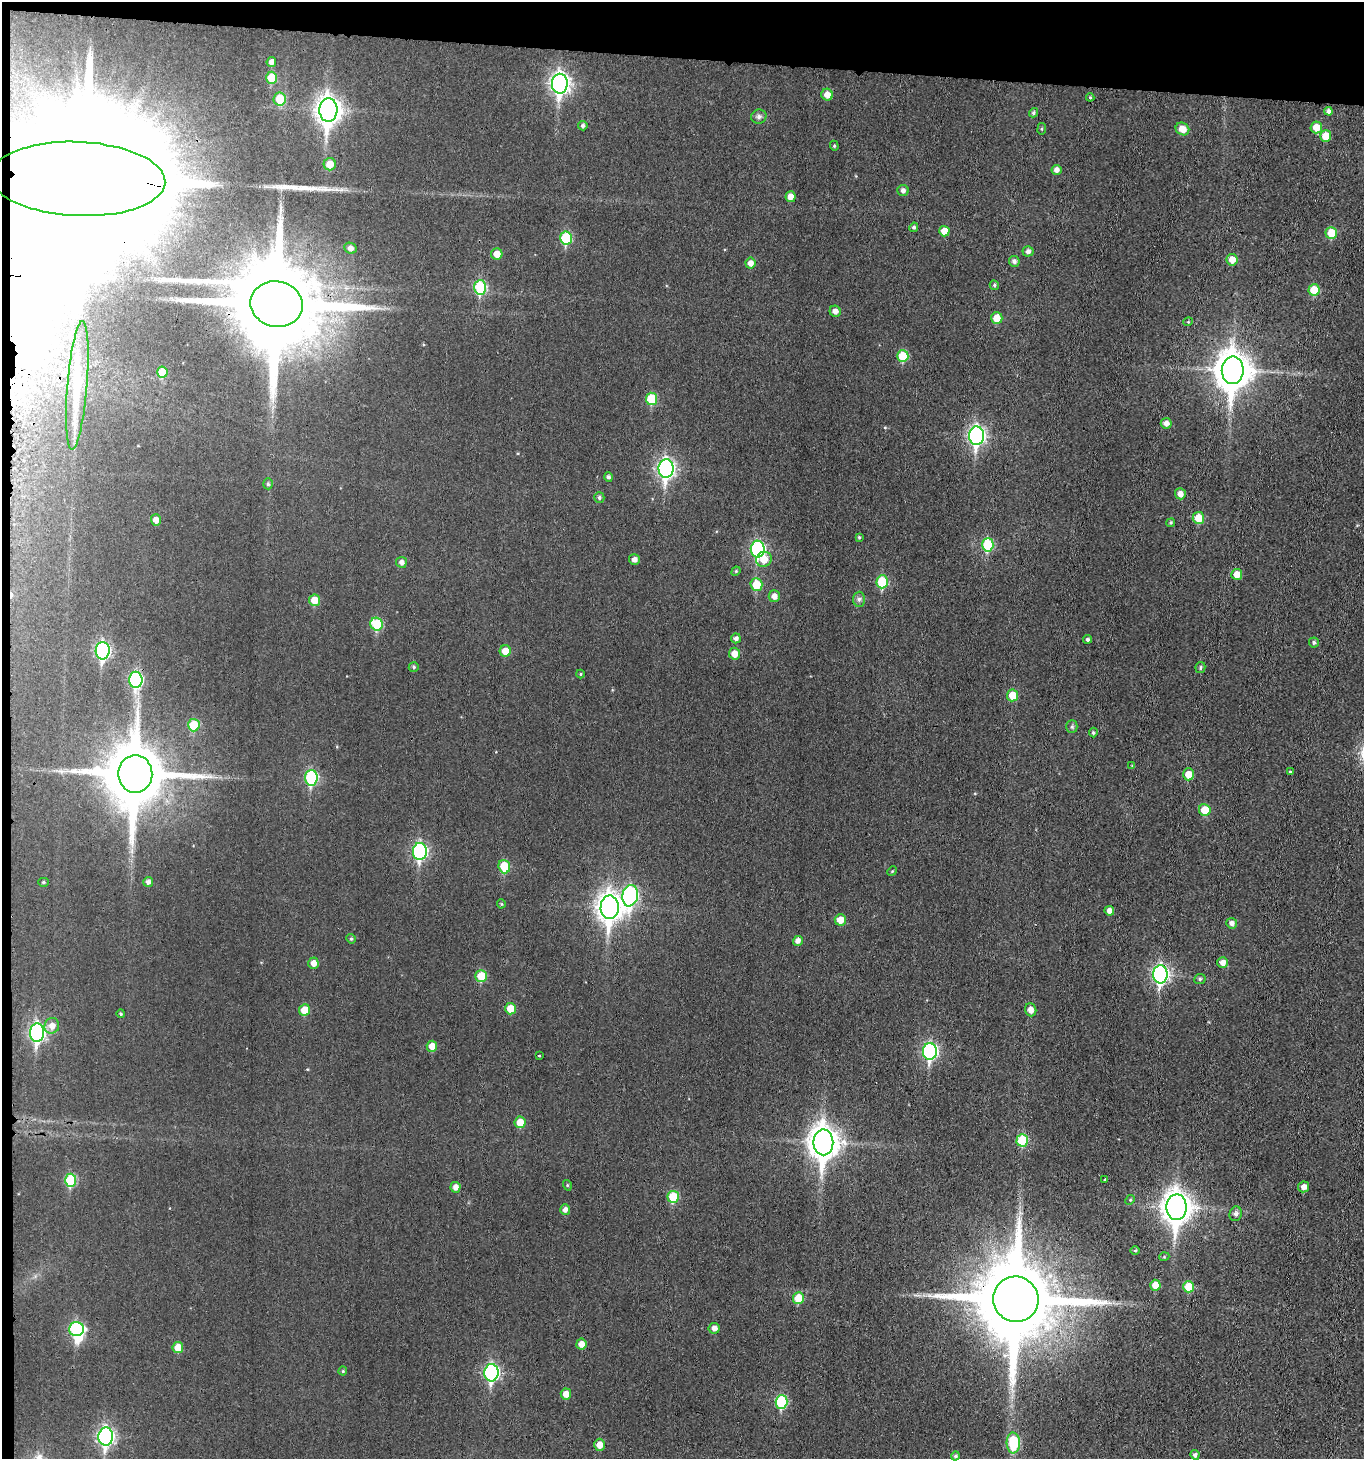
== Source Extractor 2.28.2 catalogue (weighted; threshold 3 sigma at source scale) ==
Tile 1 of 3 x 3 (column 1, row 1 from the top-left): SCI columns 222-1583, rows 2922-4378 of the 4469 x 4387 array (HDU 1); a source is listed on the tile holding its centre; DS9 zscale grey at full resolution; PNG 1366 x 1461 px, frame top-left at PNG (2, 2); each listed source drawn as its Kron ellipse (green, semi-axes under 4 px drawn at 4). Shown black and unused: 5% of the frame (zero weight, under 3 of 4 exposures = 6% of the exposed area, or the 3 px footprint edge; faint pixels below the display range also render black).
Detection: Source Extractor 2.28.2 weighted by HDU 2 'WHT'; one run over the whole footprint, this tile lists its part. Background 0.038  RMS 0.0066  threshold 0.0297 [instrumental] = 3 sigma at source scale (4.5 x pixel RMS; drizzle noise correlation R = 1.50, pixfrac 1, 0.05/0.05 arcsec/px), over >= 5 px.
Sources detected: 151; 3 inside a brighter object's white glare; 1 cosmic-ray / hot-pixel residue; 1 long thin detection or spike segment (spike, bleed or trail) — neither listed nor drawn; the other 146 listed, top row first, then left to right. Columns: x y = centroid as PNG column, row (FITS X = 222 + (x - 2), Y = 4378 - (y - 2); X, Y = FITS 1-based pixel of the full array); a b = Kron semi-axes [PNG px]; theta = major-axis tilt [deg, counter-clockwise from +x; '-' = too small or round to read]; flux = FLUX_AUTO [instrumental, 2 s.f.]
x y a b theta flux
271 62 5 4 - 3
271 78 6 5 - 16
560 84 10 8 90 270
827 95 6 5 - 5.2
1090 97 4 4 - 0.71
280 99 7 6 - 17
328 110 12 9 87 520
1329 111 4 4 - 2.2
1033 113 5 4 - 1.2
759 116 7 7 - 2.1
583 126 4 4 - 1.5
1316 127 6 5 - 8.5
1042 129 6 3 82 0.79
1182 129 7 6 - 6.8
1326 136 6 5 - 9.7
834 146 5 4 - 0.85
330 164 6 6 - 8.9
1056 170 5 5 - 3.1
78 179 87 37 -2 82000
903 190 5 5 - 2.4
791 197 5 5 - 5.2
914 227 5 4 - 1.3
944 231 5 5 - 7
1331 233 6 6 - 14
566 238 6 6 - 30
351 248 6 5 - 2.9
1028 251 5 5 - 2.3
497 254 6 5 - 6.4
1232 260 6 5 - 7
1014 261 5 5 - 2.1
750 263 5 5 - 3.6
994 285 5 4 - 1.2
480 287 7 6 - 42
1314 290 6 5 - 15
277 304 26 22 -11 14000
835 311 6 5 - 3.4
997 318 6 6 - 9.4
1188 322 5 3 - 0.54
903 356 6 5 - 19
1233 370 14 11 89 1300
162 372 5 5 - 12
77 385 64 10 85 31
652 399 6 6 - 23
1166 423 5 5 - 3.2
976 436 9 7 88 180
666 469 9 7 87 200
608 477 4 4 - 1.5
268 484 5 5 - 1.1
1180 494 5 5 - 4.1
599 497 5 5 - 1.3
1198 518 6 6 - 13
156 520 5 5 - 4.1
1171 523 4 4 - 0.85
859 537 4 4 - 0.76
988 545 7 5 87 34
758 549 8 7 - 84
764 559 8 7 - 9.5
634 560 5 5 - 2.9
401 562 5 5 - 2.9
736 571 5 4 - 0.76
1237 574 5 5 - 6.9
882 582 6 5 - 28
756 585 6 6 - 16
774 596 6 5 - 3.6
859 599 7 6 - 1.9
315 600 5 5 - 10
377 624 6 6 - 27
736 638 5 5 - 2.1
1088 639 4 4 - 1.3
1314 642 5 5 - 1.2
103 651 8 7 - 120
505 651 5 5 - 8.6
735 654 6 5 - 6.5
414 667 5 4 - 1
1200 667 6 5 - 1.1
580 674 4 4 - 0.68
136 680 8 6 -90 76
1012 695 6 5 - 12
194 725 6 6 - 20
1072 727 6 5 - 1.3
1093 733 5 4 - 1
1132 766 4 4 - 0.53
1290 772 4 3 - 0.65
135 774 19 17 89 4900
1188 774 6 5 - 7.9
311 778 8 6 87 56
1205 810 6 6 - 12
420 851 8 7 - 110
504 867 7 5 -71 21
892 871 5 4 - 0.7
43 882 5 4 - 0.99
148 882 5 5 - 2.3
630 896 11 7 80 110
501 904 4 4 - 0.67
610 907 12 9 89 600
1109 911 5 4 - 3.4
840 920 6 5 - 7.6
1232 923 5 5 - 2.9
351 939 5 4 - 0.87
798 941 5 5 - 3.1
313 963 5 5 - 5.3
1223 963 5 5 - 4.1
1160 974 9 7 -90 160
481 976 6 6 - 15
1200 979 6 5 - 1.2
510 1009 6 5 - 10
304 1010 6 5 - 10
1031 1010 6 5 - 4.3
121 1014 4 4 - 0.86
52 1026 8 7 - 5
37 1033 9 7 87 150
432 1046 5 5 - 7.1
930 1051 8 7 - 110
539 1056 3 3 - 1.2
520 1122 6 5 - 9.9
1022 1140 6 5 - 25
823 1142 13 10 -90 880
71 1180 6 5 - 33
1105 1180 3 3 - 2.5
567 1185 5 3 - 0.59
455 1187 5 5 - 3.7
1304 1187 5 5 - 3.8
673 1197 6 5 - 21
1130 1200 5 4 - 0.77
1177 1207 13 10 89 760
565 1209 5 5 - 3.1
1236 1214 7 6 - 2.4
1135 1250 5 3 - 0.69
1164 1257 5 3 - 0.64
1155 1285 5 5 - 8
1189 1287 6 5 - 14
798 1298 6 5 - 15
1016 1299 23 22 - 9300
714 1328 5 5 - 3.1
76 1329 7 7 - 73
581 1344 5 5 - 5
178 1348 5 5 - 10
343 1371 4 4 - 0.73
492 1373 8 7 - 120
566 1394 5 5 - 6.1
782 1402 7 6 - 41
106 1437 9 7 88 170
1013 1443 10 6 -87 33
599 1445 6 5 - 6
1195 1455 5 4 - 1.7
955 1456 4 4 - 1.3
Overlapping masked pixels (flux is a lower limit): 5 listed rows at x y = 78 179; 277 304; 1233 370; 135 774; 1016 1299